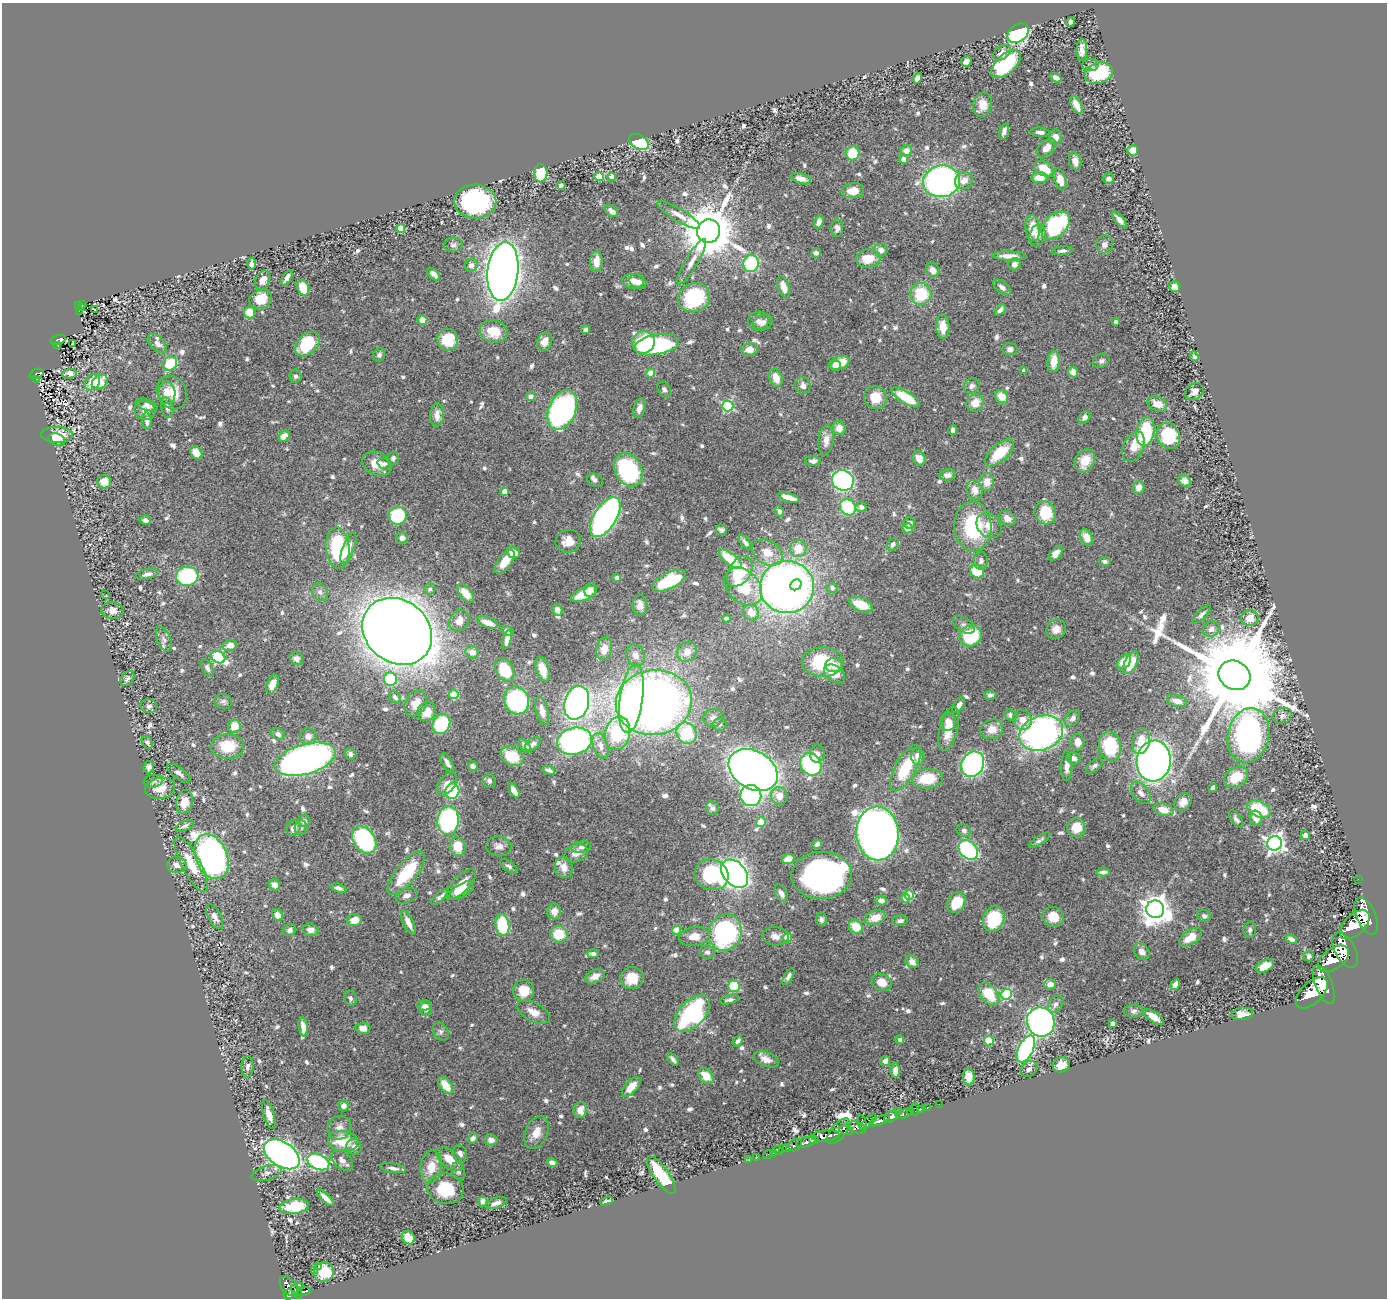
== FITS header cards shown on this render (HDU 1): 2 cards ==
NAXIS1  =                 1385
NAXIS2  =                 1296

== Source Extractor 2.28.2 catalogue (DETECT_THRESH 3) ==
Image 1385 x 1296 px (HDU 1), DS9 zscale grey, 1 PNG px = 1 image px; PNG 1389 x 1300 px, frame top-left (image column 1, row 1296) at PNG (2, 3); each listed source drawn as its Kron ellipse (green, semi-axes under 4 px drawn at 4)
Background 1.06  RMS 0.026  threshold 0.0784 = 3 sigma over >= 5 px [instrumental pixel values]
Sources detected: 758; of the 758, the 500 brightest by FLUX_AUTO listed and drawn (258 fainter detections omitted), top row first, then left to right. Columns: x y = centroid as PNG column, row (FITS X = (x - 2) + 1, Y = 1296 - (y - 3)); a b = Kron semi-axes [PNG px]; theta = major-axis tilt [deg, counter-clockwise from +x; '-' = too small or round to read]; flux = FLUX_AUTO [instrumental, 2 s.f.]
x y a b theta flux
1071 22 5 4 - 6.6
1018 33 11 8 36 290
1082 50 11 5 88 13
1002 53 9 6 38 12
966 61 5 5 - 15
1006 64 18 9 43 170
1090 65 8 6 0 5.4
1098 73 14 10 16 140
917 78 5 4 - 11
1056 78 6 4 -29 7.3
983 105 12 9 78 27
1076 105 10 5 -62 15
1004 131 8 4 73 9.3
1040 132 10 4 -3 5.9
1055 137 7 7 - 12
639 142 10 7 -31 150
1046 148 11 7 42 20
1133 150 5 5 - 23
906 151 6 5 - 16
852 153 7 7 - 52
904 159 4 4 - 18
1075 161 9 6 -78 15
1044 169 10 7 -28 36
541 173 9 6 87 97
599 177 4 4 - 65
611 177 4 4 - 17
1040 178 8 5 -2 28
801 179 10 5 -16 12
1060 179 11 6 -72 20
1108 179 5 5 - 7.4
964 180 9 8 - 19
941 181 18 16 7 540
561 185 4 3 - 5.3
853 191 11 7 9 22
475 201 21 17 -1 290
612 211 7 5 -38 8.8
679 215 25 6 -31 16
1119 220 10 4 -51 9.9
819 222 7 4 73 8.9
1056 226 16 11 46 200
837 228 9 6 86 7.3
1033 228 13 7 -85 40
401 229 4 4 - 59
709 231 12 11 - 9800
1037 235 11 8 77 12
1104 244 9 8 - 7.5
453 245 9 7 -1 5.8
881 250 7 6 - 8.9
1062 251 10 4 6 5.3
816 253 5 4 - 5.1
1009 256 17 4 -2 17
868 259 12 9 5 35
596 261 10 6 87 16
692 262 26 6 60 19
751 263 8 7 - 130
252 264 6 4 87 6
1014 264 6 6 - 8
471 265 7 6 - 7.8
933 270 7 6 - 15
503 271 29 15 84 2900
434 274 8 4 -48 11
287 278 8 4 58 10
263 280 10 7 65 16
633 281 11 7 -7 14
638 282 9 7 -29 9.6
784 287 11 5 -73 19
1002 287 10 5 -38 9.2
1175 287 5 5 - 21
303 288 8 5 -70 49
921 294 11 10 - 77
694 298 16 14 23 150
261 299 11 9 20 37
83 304 4 2 - 14
79 305 4 3 - 56
82 308 3 2 - 13
94 309 3 2 - 5.7
1000 310 6 3 46 6.2
79 311 2 2 - 5.6
250 312 6 5 - 42
422 320 5 4 - 33
758 321 10 9 - 11
763 322 10 7 20 10
1115 322 3 3 - 5.7
943 327 12 6 -86 23
586 330 4 4 - 6.4
494 331 14 11 -12 43
58 340 8 5 18 97
448 340 11 10 - 60
545 342 10 7 64 14
643 342 11 11 - 99
157 343 11 7 -44 11
73 344 4 3 - 6.6
307 344 14 9 46 83
58 345 3 2 - 9.8
656 345 22 10 10 280
749 349 8 6 8 18
1010 349 7 6 - 6.5
379 355 7 5 59 5.5
1194 357 5 4 - 5.7
1054 361 10 6 84 30
1101 361 8 6 25 5.5
170 363 8 6 43 67
839 363 10 6 17 37
835 366 5 4 - 17
1024 370 4 4 - 5.3
1073 372 5 5 - 17
650 373 4 4 - 51
37 374 7 5 22 99
69 374 7 4 3 11
296 376 6 6 - 5.5
776 378 9 6 -71 23
37 379 3 2 - 15
92 382 9 6 49 33
100 382 9 6 45 35
803 386 8 7 - 8.8
972 386 8 7 - 8
664 390 8 6 -58 5.7
172 392 17 14 -64 37
1194 392 10 7 34 10
167 393 11 8 -84 18
531 396 4 4 - 11
906 397 16 6 -31 68
1002 397 7 6 - 24
875 398 11 11 - 32
975 403 9 8 - 24
1157 404 10 7 -27 20
147 405 11 5 -20 7
728 406 5 5 - 220
167 408 10 6 -76 7.6
639 408 10 5 73 11
145 410 10 9 - 15
562 410 21 13 67 600
437 415 11 7 85 16
1084 417 7 5 52 8.4
147 421 8 5 -88 7.5
839 428 7 6 - 14
953 430 5 4 - 7.7
1146 432 15 8 79 130
57 435 16 8 -2 40
284 436 6 5 - 20
1168 436 13 11 -62 87
57 440 8 6 -20 15
826 440 15 7 84 15
1134 447 16 10 67 29
196 453 7 5 -55 20
999 453 18 8 41 63
393 458 6 5 - 5.6
919 458 7 6 - 18
813 461 8 5 -4 9.6
1085 461 12 9 63 28
377 464 15 11 -25 30
384 464 6 5 - 5.5
628 470 17 13 -61 240
948 475 8 5 7 8.3
595 480 8 6 -24 5.7
843 480 11 10 - 320
1184 481 6 5 - 15
104 482 7 6 - 20
987 482 9 7 75 20
1138 487 7 5 72 15
975 490 10 7 -75 16
504 491 4 4 - 19
789 497 11 4 -16 21
848 507 8 7 - 120
861 507 5 5 - 7.4
779 511 5 4 - 6.4
1045 513 12 10 -61 56
398 516 9 9 - 130
605 517 22 11 58 670
1007 518 9 7 -29 13
145 520 6 5 - 7
910 523 6 5 - 6.8
989 526 14 11 -43 21
973 527 25 18 -86 150
908 528 5 5 - 20
721 530 6 5 - 5.3
1086 537 8 6 -64 22
402 538 6 5 - 9.5
568 541 13 11 14 25
745 542 9 4 -55 5.5
893 544 7 5 51 5.5
338 548 21 12 -86 160
348 548 16 6 69 14
798 549 8 8 - 36
513 552 7 5 -19 26
767 553 17 11 -29 28
1056 554 8 5 49 16
730 559 13 5 -37 58
981 561 9 7 89 6.7
505 562 14 7 53 32
1105 562 6 4 -9 5.6
740 571 17 11 58 77
977 572 7 6 - 60
147 574 11 5 14 8.1
187 576 11 9 7 200
617 578 4 4 - 8.7
669 581 18 8 27 130
796 585 6 5 - 64
743 587 21 15 -45 67
787 587 27 26 - 1300
832 588 5 5 - 7.7
430 589 5 5 - 5.2
590 590 7 5 72 15
320 592 9 7 -53 7.7
466 593 11 6 -50 28
106 594 3 2 - 7.9
584 594 14 6 23 49
861 604 12 6 -23 41
640 605 10 7 -87 13
112 610 11 8 -3 12
557 610 6 5 - 9.4
751 612 8 7 - 25
1202 614 12 4 44 6.1
726 618 4 4 - 7
1250 618 9 8 - 21
459 621 11 9 61 16
488 623 11 5 -20 17
964 625 12 7 -35 7.9
1056 629 10 9 - 15
1211 629 8 7 - 11
397 631 37 31 -38 4400
507 631 6 4 -32 9
971 636 11 10 - 100
164 639 13 7 -67 7.2
507 640 10 4 75 9.3
230 645 7 5 14 15
604 649 11 7 77 20
472 652 7 6 - 11
687 652 11 9 44 20
635 655 11 9 -65 13
218 657 7 5 -34 180
296 659 7 6 - 7.6
823 662 21 15 0 84
1124 662 8 5 50 34
1131 663 12 6 64 39
834 665 8 7 - 17
207 668 9 5 -64 7.2
543 669 12 6 -73 24
505 670 13 8 -63 72
835 674 12 8 -34 22
1235 675 16 14 -30 53000
127 679 9 5 50 6.1
390 679 6 6 - 90
272 684 10 5 66 14
454 694 4 4 - 74
990 695 6 4 5 5.4
395 697 7 5 -44 5.5
631 699 35 11 82 170
516 700 14 12 -68 250
223 701 8 7 - 5.9
1177 701 10 5 -17 13
416 703 14 10 60 21
577 703 17 12 74 730
654 703 38 32 8 1900
959 705 9 4 56 8.6
149 706 8 7 - 5.5
542 711 14 6 -75 17
427 712 10 9 - 24
1010 715 6 5 - 5.1
1282 716 10 7 18 7
713 718 10 9 - 12
1073 718 9 6 52 7.8
1022 720 10 9 - 17
948 722 8 7 - 16
441 724 10 8 61 140
719 724 7 7 - 5.5
234 726 6 6 - 29
949 729 23 9 76 38
992 729 11 9 20 23
617 733 17 12 78 150
687 733 11 9 -60 100
1041 733 22 17 20 760
278 734 7 5 -29 7.6
1248 735 28 20 77 740
308 736 8 8 - 12
574 741 18 13 15 550
1141 741 13 8 76 26
147 742 7 5 -61 5.8
1078 742 8 7 - 17
533 744 9 5 35 6
228 746 16 12 -3 56
525 746 8 4 -51 6
601 746 13 7 -72 13
1110 746 15 11 -80 100
350 754 6 6 - 5.2
817 754 9 7 87 8.4
512 756 12 9 -30 51
918 756 8 6 -85 15
1073 758 7 6 - 9.9
305 759 31 15 16 1100
1154 761 20 17 83 1300
447 763 10 4 -59 8.3
811 764 12 10 -52 160
973 764 13 11 62 490
473 766 5 5 - 7.2
1067 766 15 5 89 14
1094 766 10 5 42 6
149 767 6 5 - 6.4
905 768 26 10 61 86
549 770 6 3 -22 5.5
753 770 26 19 -31 1600
179 773 13 5 -37 8
1236 777 13 9 35 39
927 779 15 10 6 60
153 781 10 6 10 5.4
489 781 7 6 - 5.7
447 784 13 7 53 16
160 788 15 10 9 25
1213 788 4 3 - 5.6
514 790 8 4 -59 16
452 791 8 7 - 100
1141 793 12 8 -54 12
751 796 10 10 - 330
779 796 9 8 - 19
184 802 12 8 78 27
1183 802 9 7 50 15
712 808 7 6 - 5.5
1259 809 13 7 -25 82
1163 810 10 6 -15 23
1256 818 8 6 -74 14
1236 819 10 5 -54 6
448 820 14 10 85 340
304 821 6 6 - 6.5
761 822 5 4 - 69
185 826 10 5 21 5.3
301 827 7 6 - 7.3
293 828 8 6 59 9.9
1076 828 9 9 - 33
964 830 7 6 - 5.5
877 833 27 21 -86 3000
1305 836 4 4 - 9.7
364 840 15 10 -57 210
1040 840 12 4 32 5.2
1274 843 7 7 - 940
817 844 5 4 - 7
499 846 13 10 -8 11
458 847 9 7 -74 38
581 847 10 5 10 6.8
968 850 11 8 -43 250
576 853 12 8 25 18
212 857 23 16 -68 840
788 859 6 5 - 20
191 864 31 9 -62 49
177 865 10 8 1 13
509 866 10 5 -36 5.5
564 867 11 9 -72 18
1103 872 7 4 3 6.1
406 873 26 10 51 92
735 874 16 11 -48 960
711 875 17 15 -23 130
822 875 30 23 3 690
1358 879 2 2 - 12
461 884 19 8 46 34
275 885 6 5 - 12
338 888 8 4 -20 6
462 891 14 6 32 19
781 893 10 5 -60 7.5
909 895 5 4 - 73
406 896 11 7 22 8.5
440 897 11 4 42 6.1
905 898 4 4 - 20
881 900 6 4 -18 8.5
956 902 11 8 60 44
1155 909 9 8 - 2600
554 911 8 7 - 13
278 915 6 5 - 15
1204 916 7 6 - 5.5
1366 916 19 9 -66 6800
215 917 13 6 -63 12
1053 917 11 10 - 26
875 918 10 7 19 28
821 919 6 5 - 5.1
994 919 13 10 72 78
354 920 7 6 - 29
900 921 8 5 5 6.2
408 923 13 5 -65 13
502 925 11 7 -83 100
1355 925 18 10 44 6800
856 927 7 6 - 40
290 930 7 6 - 6.4
311 930 8 6 -4 9.6
677 930 4 4 - 56
1250 930 8 6 85 5.4
725 933 18 16 70 280
559 934 9 8 - 48
694 936 15 9 8 22
775 936 13 9 -4 13
1191 937 13 7 35 29
787 938 5 4 - 68
1291 939 6 4 -24 7.3
1345 950 19 10 -62 8000
707 952 7 6 - 6.9
1142 952 9 7 -54 13
593 954 5 4 - 5.4
1309 956 5 5 - 5.7
1334 959 17 10 35 7500
912 962 7 6 - 11
1265 966 10 5 26 33
595 976 10 6 24 12
788 977 9 4 60 6.8
632 978 11 11 - 36
882 982 10 8 -26 27
1050 984 6 5 - 16
1324 984 21 8 -68 8000
1175 985 6 4 59 11
734 986 6 5 - 98
524 991 11 10 - 38
1312 993 19 10 44 8300
989 994 13 8 -54 55
1007 994 5 5 - 150
350 998 7 6 - 6.4
729 1000 10 4 13 5.4
1056 1004 9 6 52 6.7
424 1006 7 5 3 10
426 1009 7 6 - 9.1
1134 1011 9 6 3 5.2
533 1012 18 9 -27 20
692 1013 22 12 47 390
1242 1014 11 6 4 15
1153 1017 12 5 -34 16
1041 1022 15 13 -69 910
1113 1023 4 4 - 7.6
303 1027 10 4 -82 15
363 1028 7 5 2 14
441 1032 10 7 -58 5.8
900 1040 4 4 - 6.6
738 1041 6 4 53 5.1
989 1041 5 5 - 96
1026 1049 14 7 63 370
673 1059 7 3 -51 6
766 1059 13 7 -21 14
885 1061 5 4 - 9
1061 1065 9 7 24 17
248 1067 11 6 86 8.5
1029 1069 9 7 35 8
895 1071 7 4 89 17
706 1076 9 6 -47 27
969 1077 8 5 -84 21
445 1085 10 6 -53 31
631 1087 12 6 47 27
939 1104 2 2 - 13
344 1106 6 5 - 8.2
927 1108 3 2 - 28
915 1109 6 2 -90 39
921 1109 3 2 - 21
580 1110 8 6 84 20
899 1111 2 2 - 15
911 1111 4 2 - 43
904 1114 8 3 14 120
269 1115 15 5 -73 21
891 1117 7 5 34 1500
879 1121 11 4 19 2100
862 1122 7 4 -80 660
868 1122 10 4 42 620
339 1128 12 11 - 15
857 1128 10 5 -19 1300
846 1130 7 4 -10 590
838 1131 15 7 50 1400
536 1132 17 11 66 20
826 1136 14 5 5 4400
473 1138 5 4 - 5.1
491 1140 6 5 - 11
814 1140 5 4 - 940
343 1141 15 10 -8 54
806 1142 10 5 16 2000
795 1145 7 5 38 460
354 1147 8 7 - 9.5
782 1148 3 2 - 15
787 1148 3 3 - 150
778 1151 4 3 - 71
773 1153 2 2 - 11
282 1154 20 12 -34 1300
460 1154 9 6 -76 8.7
768 1154 5 3 - 33
757 1157 2 2 - 13
449 1159 15 8 -39 29
342 1160 12 8 -42 12
749 1160 2 2 - 8.6
318 1162 11 7 -24 250
552 1163 5 4 - 7.4
431 1167 16 11 81 31
393 1168 13 4 -9 7.4
458 1171 9 6 -72 5.6
267 1173 16 7 16 8.9
661 1175 22 7 -54 99
445 1189 18 15 -11 78
325 1198 11 4 -44 13
483 1201 5 4 - 10
607 1201 6 3 20 5.4
496 1203 11 5 19 9.4
294 1206 15 7 7 64
408 1238 7 6 - 40
319 1266 3 3 - 160
314 1270 2 2 - 1700
324 1272 10 10 - 52
289 1286 11 7 -48 920
301 1287 3 2 - 9
303 1291 7 3 10 180
297 1292 8 3 -61 340
288 1294 5 4 - 590
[258 fainter detections neither listed nor drawn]